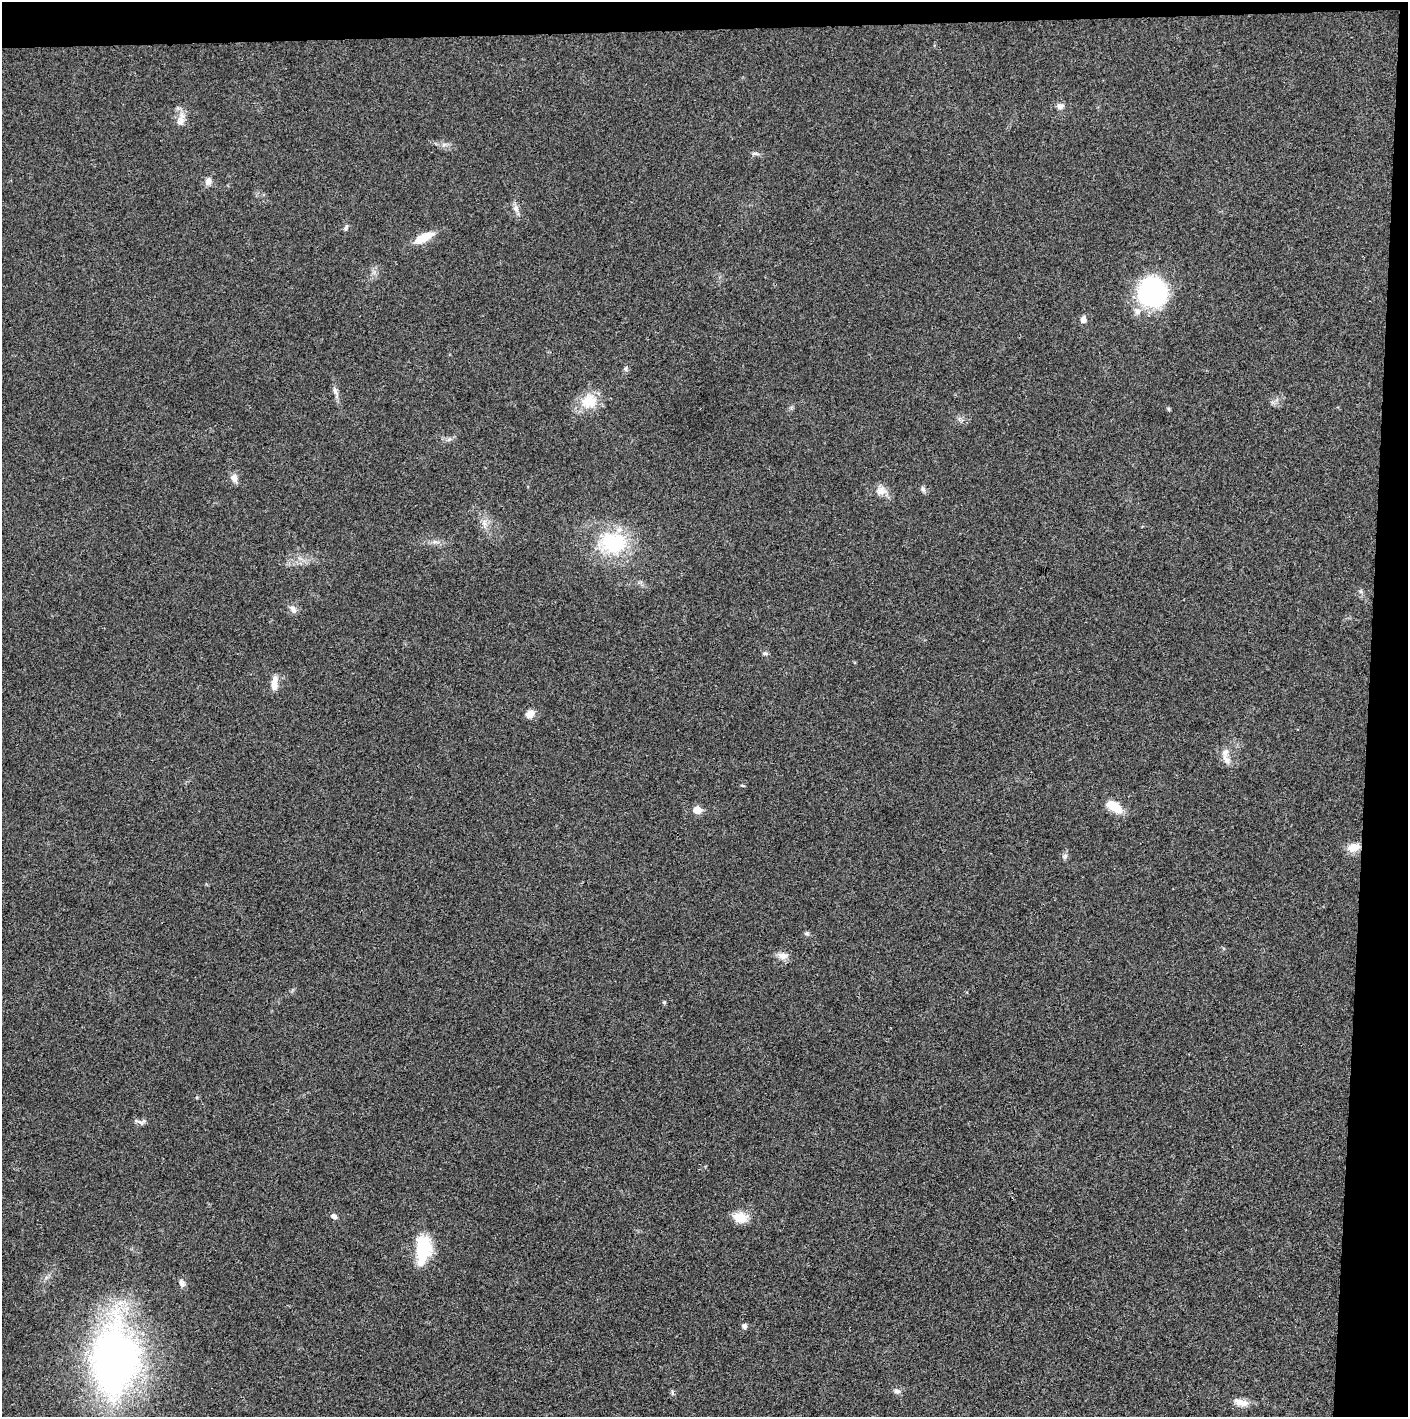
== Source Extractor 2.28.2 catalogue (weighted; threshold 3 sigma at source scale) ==
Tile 3 of 3 x 3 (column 3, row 1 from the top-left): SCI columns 2816-4221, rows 2833-4247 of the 4222 x 4247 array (HDU 1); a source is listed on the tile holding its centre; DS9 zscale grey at full resolution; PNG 1410 x 1419 px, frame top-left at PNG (2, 2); no overlay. Shown black and unused: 5% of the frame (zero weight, under 3 of 4 exposures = <1% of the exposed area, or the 3 px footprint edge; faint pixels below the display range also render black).
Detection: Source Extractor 2.28.2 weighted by HDU 2 'WHT'; one run over the whole footprint, this tile lists its part. Background 0.0191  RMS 0.0041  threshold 0.0184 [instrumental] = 3 sigma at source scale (4.5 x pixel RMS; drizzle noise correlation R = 1.50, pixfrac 1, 0.05/0.05 arcsec/px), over >= 5 px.
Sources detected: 46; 2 inside a brighter listed object's ellipse — not listed separately; the other 44 listed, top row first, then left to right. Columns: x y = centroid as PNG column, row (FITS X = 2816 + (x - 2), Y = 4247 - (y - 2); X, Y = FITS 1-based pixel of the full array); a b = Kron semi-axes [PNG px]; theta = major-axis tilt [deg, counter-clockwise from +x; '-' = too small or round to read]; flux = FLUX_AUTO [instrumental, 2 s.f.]
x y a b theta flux
1060 106 10 7 -4 2
180 121 16 11 64 3.7
444 145 8 5 44 1.1
755 154 12 4 -3 1
208 181 9 8 - 2.4
516 208 11 8 -70 2.1
346 228 9 5 72 1
424 238 26 10 26 7.3
1152 292 26 25 - 60
1083 319 9 7 78 1.9
625 369 8 5 84 0.93
335 391 14 6 -65 1.8
589 401 23 20 27 10
1168 409 6 4 -61 0.51
449 439 8 5 44 1
234 478 11 8 -73 2.8
923 489 9 6 -70 1.2
881 491 16 12 -1 4
484 523 15 6 -86 2.7
435 542 7 4 -18 1
613 543 32 24 0 33
293 609 12 8 -57 2.1
765 653 7 5 8 0.88
274 683 19 8 85 3.7
530 714 11 9 49 3.2
1225 752 12 9 64 2.7
742 785 6 3 -20 0.4
1114 807 21 11 -34 7.9
697 810 6 5 - 8
1353 847 15 11 15 4.8
1065 856 8 6 73 1.1
807 933 6 6 - 0.83
783 956 15 9 -8 3.1
664 1002 5 4 - 0.64
140 1121 18 6 -3 1.7
334 1216 7 6 - 1.6
740 1217 16 11 -14 7.4
423 1249 35 18 84 18
182 1283 11 7 -66 1.7
744 1326 5 5 - 1.7
114 1359 81 49 87 200
897 1391 9 7 -36 1.6
672 1393 8 4 -89 0.76
1241 1403 19 9 -16 4.2